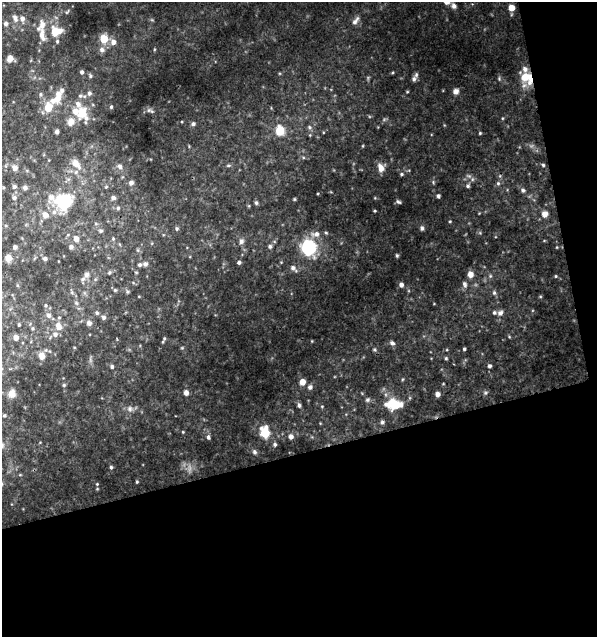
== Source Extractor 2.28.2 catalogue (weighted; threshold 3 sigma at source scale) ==
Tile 4 of 2 x 2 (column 2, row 2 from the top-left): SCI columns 615-1209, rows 1-635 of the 1225 x 1270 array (HDU 1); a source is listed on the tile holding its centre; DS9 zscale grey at full resolution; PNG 599 x 639 px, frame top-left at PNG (2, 2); no overlay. Shown black and unused: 33% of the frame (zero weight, under 2 of 3 exposures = <1% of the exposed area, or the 3 px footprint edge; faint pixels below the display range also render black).
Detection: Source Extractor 2.28.2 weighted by HDU 2 'WHT'; one run over the whole footprint, this tile lists its part. Background 0.0611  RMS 0.0053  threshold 0.0236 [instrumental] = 3 sigma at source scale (4.5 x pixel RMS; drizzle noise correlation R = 1.50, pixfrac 1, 0.0396/0.0396 arcsec/px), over >= 5 px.
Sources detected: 152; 4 too faint to see at this stretch — not listed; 15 inside a brighter listed object's ellipse — not listed separately; the other 133 listed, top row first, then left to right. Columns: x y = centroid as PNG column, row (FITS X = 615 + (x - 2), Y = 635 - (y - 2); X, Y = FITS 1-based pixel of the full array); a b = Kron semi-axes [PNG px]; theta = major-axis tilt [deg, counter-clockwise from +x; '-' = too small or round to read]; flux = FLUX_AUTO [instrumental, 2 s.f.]
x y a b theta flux
454 6 7 6 - 1.7
511 8 5 4 - 7.9
15 18 12 6 -70 2.2
22 19 6 6 - 2.2
355 21 14 6 52 2.3
6 24 6 6 - 1.1
42 25 16 8 62 5
55 32 9 7 14 14
104 39 5 5 - 16
57 41 6 4 71 0.74
113 42 7 6 - 2.9
102 50 7 7 - 2
10 58 7 6 - 3.4
82 72 5 4 - 1.1
90 76 5 5 - 0.89
526 78 15 11 -40 11
414 79 8 7 - 1.6
499 79 6 5 - 0.72
456 91 6 6 - 2.2
89 93 6 6 - 1.4
41 95 7 5 89 0.96
80 96 7 5 -21 1.2
57 99 12 7 32 6
48 107 9 5 61 15
111 107 4 3 - 0.74
152 111 7 6 - 1.1
82 112 14 10 -85 11
71 121 10 9 - 4.1
193 124 5 5 - 1.2
309 127 7 6 - 1.4
280 130 11 10 - 9.9
57 132 4 4 - 1.8
480 133 3 3 - 0.57
76 164 16 9 -47 5.9
228 165 7 4 8 0.81
543 165 4 4 - 0.75
120 166 8 6 -58 2
15 168 6 6 - 2.9
381 168 10 7 -64 4.1
401 174 5 4 - 0.83
472 179 6 4 -72 0.79
131 183 6 6 - 1.8
498 183 5 5 - 1
468 186 5 5 - 0.95
3 187 5 3 - 0.56
14 187 6 5 - 1.4
106 187 5 5 - 0.71
25 188 6 5 - 1.7
523 190 6 5 - 1.2
438 196 4 3 - 1.2
14 198 6 6 - 1.6
113 198 6 5 - 1.7
294 199 4 4 - 0.51
64 201 16 14 29 30
398 202 7 4 -23 0.95
256 203 6 4 -87 0.98
118 208 6 5 - 1.1
375 211 3 3 - 0.69
545 214 8 8 - 3
45 215 7 6 - 4.5
450 221 3 3 - 0.49
96 224 5 3 - 0.63
177 228 5 5 - 0.98
422 228 6 5 - 1
101 231 6 5 - 0.88
316 234 15 9 1 4.2
76 239 6 5 - 3.9
113 239 5 4 - 0.72
241 241 7 6 - 1.8
270 246 5 5 - 1.2
15 247 5 4 - 1.8
71 247 6 6 - 1.4
557 247 4 3 - 0.4
309 248 13 12 - 33
397 255 5 3 - 0.69
8 258 8 7 - 3.9
45 258 5 4 - 1.3
239 262 4 4 - 1.2
145 264 7 6 - 1.4
293 268 12 6 -43 2
109 272 6 4 56 0.77
470 274 6 6 - 3.5
87 275 7 6 - 1.6
490 276 5 4 - 0.7
556 276 4 3 - 0.52
465 284 9 6 -71 1.5
401 285 5 5 - 2
115 290 5 5 - 0.69
127 292 6 5 - 0.82
494 293 6 5 - 1.1
76 303 6 5 - 0.96
45 305 5 4 - 0.61
97 313 6 5 - 1
500 313 8 7 - 1.9
49 315 8 6 -64 2.1
103 317 6 6 - 1.3
89 323 7 7 - 1.9
19 325 4 3 - 0.69
58 326 13 9 -72 4.1
32 328 6 5 - 0.84
16 337 5 5 - 3.2
164 338 7 4 63 0.83
392 343 6 5 - 1.5
182 348 6 4 1 0.53
374 349 6 5 - 0.78
464 349 3 3 - 0.78
42 356 8 7 - 4
446 358 5 4 - 0.71
489 366 5 5 - 1.3
112 367 5 5 - 1.1
302 382 5 5 - 5.5
64 385 5 4 - 0.66
310 387 6 6 - 1.7
12 393 11 8 79 3.5
186 393 5 5 - 2.6
485 393 6 5 - 0.94
438 394 4 4 - 2.4
367 400 7 6 - 1.1
397 404 14 8 27 8.9
299 405 6 5 - 1.3
130 409 9 8 - 2.3
4 415 5 5 - 0.71
382 422 5 4 - 1.2
183 432 4 3 - 0.45
265 432 9 7 -82 16
208 437 6 4 -72 1.3
291 437 6 5 - 2.5
275 444 6 5 - 1
254 452 7 6 - 1.3
111 467 5 4 - 0.76
137 482 4 3 - 0.61
2 484 5 3 - 0.57
97 484 4 3 - 0.49
Overlapping masked pixels (flux is a lower limit): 1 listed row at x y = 526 78
Isophote crosses this tile's border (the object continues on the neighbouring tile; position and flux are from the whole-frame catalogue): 1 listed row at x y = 2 484